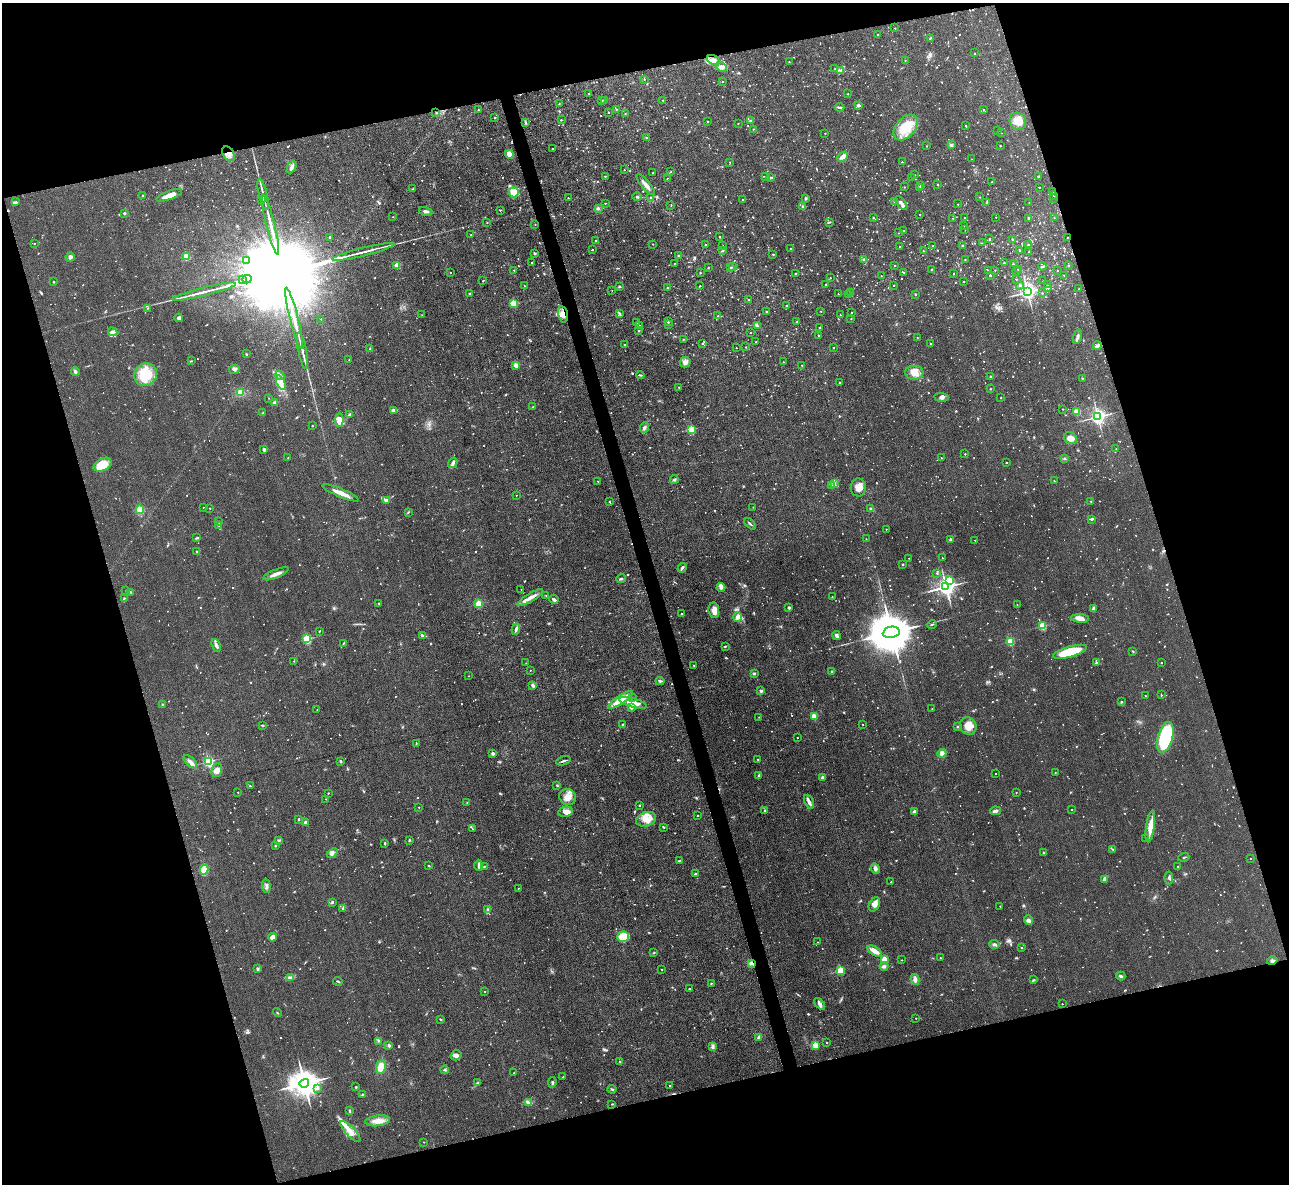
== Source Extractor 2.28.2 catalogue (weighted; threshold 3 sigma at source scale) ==
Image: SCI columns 1-5146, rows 140-4865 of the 5146 x 5127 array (HDU 1 of 3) = the unmasked area's bounding box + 8 px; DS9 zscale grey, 4 x 4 block average (1 PNG px = mean of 4 x 4 image px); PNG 1291 x 1186 px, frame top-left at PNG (2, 3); each listed source drawn as its Kron ellipse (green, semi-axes under 4 px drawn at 4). Shown black and unused: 33% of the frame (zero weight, under 3 of 4 exposures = <1% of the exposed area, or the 3 px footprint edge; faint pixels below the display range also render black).
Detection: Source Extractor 2.28.2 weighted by HDU 2 'WHT'. Background 0.0491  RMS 0.0074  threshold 0.0332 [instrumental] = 3 sigma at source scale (4.5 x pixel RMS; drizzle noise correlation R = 1.50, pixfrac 1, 0.05/0.05 arcsec/px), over >= 5 px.
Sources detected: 1860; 58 too faint to see at this stretch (4 x 4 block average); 3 inside a brighter object's white glare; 17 cosmic-ray / hot-pixel residue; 2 long thin detections or spike segments (spike, bleed or trail) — neither listed nor drawn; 22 coinciding with a brighter row at this scale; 32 inside a brighter listed object's ellipse — not listed separately; of the other 1726, all 500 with FLUX_AUTO >= 2.95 (the completeness limit of this list) listed and drawn (1226 fainter detections not listed), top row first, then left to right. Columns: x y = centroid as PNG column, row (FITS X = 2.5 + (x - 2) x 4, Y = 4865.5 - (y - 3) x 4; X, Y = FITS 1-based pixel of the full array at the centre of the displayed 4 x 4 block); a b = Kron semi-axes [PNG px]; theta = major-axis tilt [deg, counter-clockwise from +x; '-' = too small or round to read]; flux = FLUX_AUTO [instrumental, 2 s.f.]
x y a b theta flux
895 28 2 2 - 3.3
878 34 2 2 - 3.3
930 38 3 2 - 3.7
974 53 2 2 - 3.6
713 60 6 4 -22 21
905 60 2 2 - 3.2
789 62 2 2 - 3.6
722 67 5 4 - 20
835 69 2 2 - 4.3
840 70 2 2 - 3.1
644 79 2 2 - 3.4
723 82 2 2 - 5.9
589 93 2 2 - 5.5
848 94 2 2 - 3.2
602 100 2 2 - 3.5
663 100 2 2 - 9.7
604 101 2 2 - 3.4
559 104 2 2 - 3.1
858 105 2 2 - 14
840 107 4 2 - 7.4
616 109 2 2 - 3.3
478 110 2 2 - 7
983 110 2 2 - 4.4
436 112 2 2 - 4.3
608 113 2 2 - 4.3
625 113 2 2 - 4.1
495 117 2 2 - 5.9
561 120 2 2 - 4.3
750 121 3 2 - 4.1
1018 121 9 8 - 44
708 122 2 2 - 3.6
526 123 4 2 - 4.6
738 123 2 2 - 4.1
966 126 3 2 - 4.5
906 127 15 9 48 97
753 129 2 2 - 3.6
998 131 2 2 - 5.8
825 133 2 2 - 3.7
1001 133 2 2 - 3
646 138 2 2 - 4.9
952 144 3 2 - 4.6
926 146 2 2 - 3.1
1000 146 2 2 - 8.2
553 149 2 2 - 4.8
228 154 8 5 -56 28
509 154 4 3 - 52
842 157 6 4 44 25
972 159 2 2 - 3.3
730 162 2 2 - 3.5
902 162 2 2 - 5.3
292 167 6 3 66 21
624 170 2 2 - 3.5
671 172 2 2 - 4.5
653 173 2 2 - 3.1
915 175 2 2 - 5.1
605 176 2 2 - 4.5
766 177 2 2 - 3
1039 177 3 2 - 4.4
667 178 2 2 - 3.8
771 178 3 2 - 4.4
912 178 2 2 - 3.4
992 182 2 2 - 3.9
645 184 13 3 -50 25
937 184 2 2 - 5.8
921 186 2 2 - 8.9
904 187 2 2 - 4.3
1039 187 2 2 - 3.4
920 188 2 2 - 3.7
413 189 3 2 - 3.4
514 192 5 5 - 66
1053 192 2 2 - 5.5
263 194 16 2 -77 21
169 195 13 3 20 49
1053 195 2 2 - 3
143 196 3 2 - 4.2
637 197 4 3 - 6.4
980 197 2 2 - 3.5
568 198 2 2 - 4.2
651 198 2 2 - 8.9
806 198 2 2 - 27
262 199 2 2 - 3.8
1054 199 2 2 - 3.9
743 200 2 2 - 3.2
894 201 2 2 - 3.9
16 202 3 2 - 4
605 203 2 2 - 3.4
901 203 8 2 -51 18
987 203 3 2 - 3.3
1029 203 2 2 - 4.2
958 204 2 2 - 4.1
671 205 2 2 - 3.2
803 207 3 2 - 4.8
598 208 2 2 - 30
500 210 2 2 - 5.4
426 211 7 2 -15 12
124 213 2 2 - 22
920 214 2 2 - 5.4
393 217 2 2 - 5.3
996 217 2 2 - 3
873 218 2 2 - 6.9
953 218 2 2 - 3.1
964 218 2 2 - 3.5
1028 218 2 2 - 19
1054 218 2 2 - 4.2
829 222 3 2 - 4
487 223 2 2 - 3.8
535 224 2 2 - 4.2
271 225 31 2 -76 82
964 225 2 2 - 3.2
965 229 2 2 - 3.1
903 231 2 2 - 5.4
898 233 2 2 - 3
471 235 2 2 - 4.6
330 237 2 2 - 5
720 237 2 2 - 6.6
1067 237 2 2 - 3.7
989 239 2 2 - 6.6
1013 240 2 2 - 6.7
595 241 2 2 - 3.7
34 243 2 2 - 3.3
982 243 2 2 - 3
653 244 2 2 - 3.5
706 245 2 2 - 11
723 245 2 2 - 3.1
963 245 2 2 - 9.8
1028 245 2 2 - 11
933 246 2 2 - 4.5
900 247 2 2 - 4
592 249 2 2 - 3.5
791 249 2 2 - 5.2
1020 250 2 2 - 6.5
723 251 2 2 - 6.7
923 251 2 2 - 3.9
363 252 32 2 14 41
1029 252 2 2 - 14
534 253 3 2 - 4.1
773 254 2 2 - 7.1
186 256 3 3 - 43
679 256 2 2 - 4
70 257 5 4 - 13
864 259 2 2 - 13
247 260 2 2 - 3.4
965 260 2 2 - 4.2
531 263 2 2 - 3.3
674 263 2 2 - 3.2
1004 263 2 2 - 8.8
1013 264 2 2 - 5.7
397 265 2 2 - 120
894 265 2 2 - 5.3
1068 265 2 2 - 8.4
1042 266 4 2 - 5.1
708 267 2 2 - 4.8
733 267 2 2 - 4.2
730 268 2 2 - 11
932 269 2 2 - 4.4
514 270 2 2 - 3.6
988 270 2 2 - 4.4
995 270 2 2 - 3.6
1018 270 3 2 - 3.6
1057 270 2 2 - 4.9
1017 271 2 2 - 3.1
450 272 2 2 - 4.5
904 272 2 2 - 4.6
700 273 2 2 - 3.1
795 273 2 2 - 6.5
953 274 2 2 - 3.4
990 275 2 2 - 11
1064 275 2 2 - 3.2
881 276 2 2 - 3.3
830 278 2 2 - 5
247 279 4 2 - 6800
1016 279 2 2 - 3.2
243 280 3 2 - 3900
483 280 2 2 - 3.3
964 281 2 2 - 3
1043 281 2 2 - 4
54 282 2 2 - 11
826 284 2 2 - 7.4
1020 285 2 2 - 8.9
1048 285 2 2 - 4.2
524 286 2 2 - 3.4
620 286 2 2 - 17
700 286 2 2 - 5
893 286 2 2 - 6
668 288 2 2 - 11
1048 288 2 2 - 13
1079 289 2 2 - 3.4
612 290 2 2 - 3
204 292 32 2 14 44
850 292 2 2 - 3.1
1027 292 3 2 - 2100
470 293 2 2 - 11
1042 293 2 2 - 4.6
838 294 2 2 - 3.2
915 294 2 2 - 12
849 295 2 2 - 5
748 300 2 2 - 4
513 303 2 2 - 240
787 305 2 2 - 5.2
148 308 3 2 - 3.5
766 311 2 2 - 10
821 311 2 2 - 3.3
852 312 2 2 - 4.1
620 313 3 2 - 5
563 314 8 5 -79 30
422 315 2 2 - 3
840 315 2 2 - 3.6
718 316 2 2 - 3.8
179 318 4 3 - 9.3
294 318 31 2 -76 85
321 319 2 2 - 3.1
851 319 2 2 - 4.9
797 321 2 2 - 3.4
668 322 2 2 - 9.9
636 323 2 2 - 13
668 325 2 2 - 5.5
640 326 2 2 - 4.4
757 326 3 2 - 6.4
820 327 2 2 - 5.7
639 331 2 2 - 7.2
113 332 5 4 - 12
750 333 2 2 - 3.1
818 335 2 2 - 7.4
1077 337 7 3 71 10
917 338 2 2 - 5.1
683 339 2 2 - 5
756 342 2 2 - 4.9
931 343 2 2 - 4.8
624 344 2 2 - 3.1
702 344 2 2 - 4.1
1097 346 4 4 - 11
746 347 2 2 - 5.1
370 348 3 2 - 3.4
736 348 2 2 - 3.7
833 348 2 2 - 5.7
302 351 18 2 -79 28
246 354 2 2 - 4.3
349 360 2 2 - 3.6
191 361 3 2 - 3.1
685 362 5 5 - 20
783 362 2 2 - 3.3
516 365 2 2 - 100
802 365 2 2 - 3.1
234 369 5 4 - 11
75 371 4 2 - 16
914 373 9 7 1 37
145 374 12 11 - 150
280 375 5 2 - 6.7
640 375 4 2 - 4.7
991 377 2 2 - 23
1082 378 2 2 - 7.3
840 382 2 2 - 5.2
281 383 8 3 -66 26
679 387 2 2 - 5.3
990 389 2 2 - 3
240 393 4 4 - 37
941 397 7 3 -5 10
269 398 2 2 - 3.4
1001 398 2 2 - 3.9
275 403 4 3 - 9
533 407 2 2 - 4.7
1063 409 2 2 - 3.1
394 410 4 3 - 22
1077 411 2 2 - 180
263 413 3 2 - 3.8
350 415 4 2 - 13
1098 417 2 2 - 1700
339 420 7 4 89 47
312 426 2 2 - 5.7
645 427 5 2 - 7.9
692 429 2 2 - 310
1070 438 7 5 -34 27
1116 449 2 2 - 3.3
264 450 2 2 - 37
965 454 2 2 - 4.3
288 458 2 2 - 3.5
941 458 2 2 - 3.5
1064 458 4 2 - 3.8
453 463 6 4 58 14
1006 463 2 2 - 3
103 465 9 6 27 100
674 479 4 2 - 5.9
598 481 2 2 - 3.4
1054 481 2 2 - 4.9
834 484 4 2 - 6.9
831 485 4 2 - 6.2
858 487 9 7 87 32
340 493 19 3 -23 43
516 495 2 2 - 3.2
386 500 3 2 - 10
1091 501 2 2 - 6
609 502 2 2 - 3.8
753 507 2 2 - 3.1
204 508 2 2 - 3.9
210 508 2 2 - 5.4
871 508 3 2 - 5.2
140 510 4 4 - 55
408 512 3 2 - 3.1
1091 519 3 2 - 6.5
219 522 4 2 - 3.5
750 524 7 2 -43 6.8
219 526 2 2 - 3.6
886 529 2 2 - 3.3
197 538 4 2 - 4.5
866 539 2 2 - 3.1
951 539 2 2 - 34
975 540 2 2 - 3.2
197 552 3 2 - 3.7
909 558 2 2 - 3
942 558 2 2 - 4.8
903 564 2 2 - 5.3
682 568 5 2 - 11
937 573 2 2 - 3
276 574 14 3 22 25
621 579 5 2 - 5.7
949 580 2 2 - 140
721 587 4 3 - 10
946 587 3 3 - 2900
521 589 2 2 - 3.1
126 590 2 2 - 3.9
131 592 3 2 - 4.7
546 595 2 2 - 4.7
530 597 14 3 31 29
832 597 2 2 - 3.1
124 598 3 2 - 4.6
554 600 4 2 - 15
379 603 2 2 - 7.1
478 604 2 2 - 240
1017 604 2 2 - 3.4
789 607 2 2 - 9.3
1093 609 3 2 - 15
714 610 8 5 -82 31
682 613 2 2 - 3.4
737 617 5 4 - 15
1080 618 9 4 -4 29
932 624 5 2 - 4.4
1042 626 2 2 - 290
516 629 5 2 - 13
319 631 2 2 - 3.8
891 632 8 5 10 30000
422 635 3 2 - 5.6
836 636 4 2 - 7.7
307 639 2 2 - 430
1010 641 2 2 - 310
343 644 4 2 - 3.8
216 645 7 3 -65 14
725 646 2 2 - 5.4
1133 651 2 2 - 3.3
1070 652 17 5 16 190
294 661 2 2 - 3.5
1161 662 2 2 - 5.6
526 663 2 2 - 3.7
1096 663 3 2 - 5.5
694 665 2 2 - 3.4
530 670 2 2 - 3.6
832 671 2 2 - 4.7
754 674 3 2 - 5.7
468 676 2 2 - 3.1
660 681 4 2 - 7.1
533 685 4 3 - 10
761 691 3 2 - 8.7
1161 695 3 2 - 3.4
1145 696 2 2 - 3.1
632 697 2 2 - 4.1
620 700 14 3 34 74
1121 702 2 2 - 9.9
633 703 14 4 -16 62
162 704 2 2 - 3.5
631 707 4 3 - 12
932 709 2 2 - 3.5
317 710 2 2 - 3.2
814 716 2 2 - 160
759 717 2 2 - 3.7
863 724 2 2 - 3.8
262 725 3 2 - 4.7
623 725 3 2 - 5
968 726 9 8 - 51
957 727 2 2 - 3.5
1165 737 16 7 74 430
797 738 2 2 - 3.6
416 744 2 2 - 3.2
493 753 2 2 - 51
942 753 4 4 - 19
758 759 2 2 - 3.3
340 761 3 2 - 6.3
563 761 7 2 15 7.9
190 762 8 3 -43 23
208 762 2 2 - 700
217 770 7 5 76 27
1055 772 2 2 - 3.8
995 773 2 2 - 3.6
759 775 3 2 - 9.1
823 777 3 2 - 7.2
557 785 2 2 - 3.9
250 786 2 2 - 6.2
238 792 2 2 - 2.9
328 793 2 2 - 3.2
1016 793 2 2 - 4.4
568 797 8 8 - 41
326 799 2 2 - 3.8
809 802 7 3 -65 18
467 803 2 2 - 3.5
639 805 2 2 - 4.4
419 807 2 2 - 3.1
1072 809 2 2 - 3
765 810 2 2 - 3.4
914 811 3 2 - 13
995 811 5 3 - 13
566 812 7 5 12 27
697 815 2 2 - 9.6
299 819 3 2 - 3.7
646 819 10 7 19 49
305 822 2 2 - 44
1150 826 16 4 82 56
663 827 3 2 - 4
472 829 2 2 - 3.6
1145 838 2 2 - 5.3
278 840 4 3 - 8.7
409 840 2 2 - 5.6
385 843 3 2 - 4.7
275 845 2 2 - 5.4
1112 849 3 2 - 3.7
1043 852 2 2 - 6.8
332 853 6 3 40 14
1184 857 6 2 17 4.2
1250 858 2 2 - 3
679 860 4 2 - 3.1
479 865 5 2 - 11
429 866 2 2 - 3.9
484 866 3 2 - 3.7
1178 866 2 2 - 4.8
875 868 5 4 - 12
204 870 5 4 - 77
695 874 2 2 - 16
1169 878 6 2 -86 10
1104 879 3 2 - 10
891 882 2 2 - 3.5
266 886 7 2 -85 8.8
518 888 2 2 - 3.3
332 902 3 2 - 6.3
874 904 7 5 63 28
1000 906 2 2 - 3.7
343 908 3 2 - 5
488 910 2 2 - 4.4
1028 920 5 4 - 12
272 937 4 3 - 29
623 937 5 5 - 150
818 942 2 2 - 3.1
994 944 5 3 - 11
1021 948 2 2 - 3.6
875 951 8 3 -31 40
654 953 3 2 - 3.3
940 958 2 2 - 3.7
884 960 4 3 - 50
902 960 2 2 - 4.6
1272 961 5 3 - 8.2
751 963 4 3 - 12
884 966 4 3 - 12
258 969 4 2 - 6.4
662 969 2 2 - 3.4
840 971 2 2 - 290
1121 976 5 3 - 8.6
290 977 3 2 - 4.5
915 979 5 4 - 17
1033 980 3 2 - 4.9
338 981 5 2 - 5.3
711 983 2 2 - 3.6
690 989 3 2 - 4
485 991 2 2 - 4.7
820 1004 7 3 -48 14
1062 1004 2 2 - 4
277 1013 4 2 - 3.2
916 1018 2 2 - 3.1
440 1019 3 2 - 4.2
759 1037 3 3 - 11
379 1041 3 2 - 4
827 1043 2 2 - 3.3
389 1045 4 2 - 6.9
816 1045 2 2 - 240
713 1047 4 3 - 9.2
456 1055 5 5 - 21
619 1061 2 2 - 3.7
381 1067 7 5 82 55
445 1070 4 2 - 4.8
514 1073 2 2 - 3.2
563 1077 2 2 - 5.7
552 1082 5 2 - 6.8
304 1083 5 4 - 8600
477 1083 4 2 - 5.6
670 1086 2 2 - 3.3
356 1087 2 2 - 4.3
317 1088 4 2 - 7.9
612 1089 4 2 - 5.3
362 1095 2 2 - 24
528 1103 4 3 - 8
612 1104 2 2 - 3
349 1110 3 2 - 5.7
378 1121 12 5 7 39
350 1132 14 5 -46 38
424 1142 2 2 - 3.4
Overlapping masked pixels (flux is a lower limit): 6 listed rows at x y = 228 154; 1053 192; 1067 237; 563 314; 1272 961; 751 963
Diffuse or blended objects may show on this block-average render without a row.